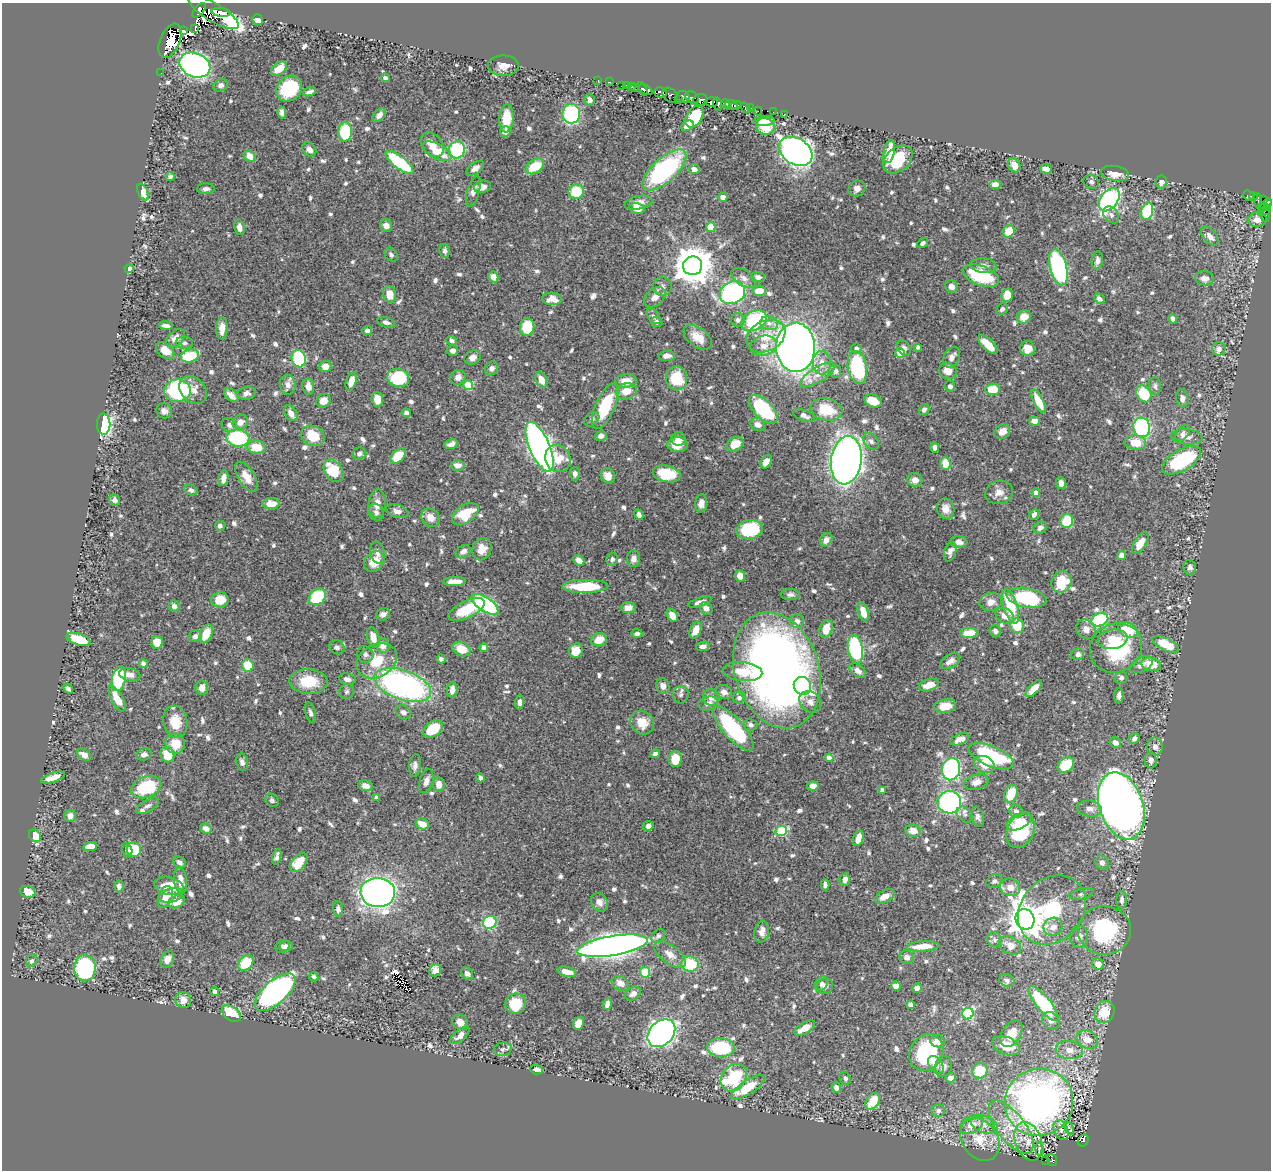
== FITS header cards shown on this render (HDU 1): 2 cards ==
NAXIS1  =                 1269
NAXIS2  =                 1168

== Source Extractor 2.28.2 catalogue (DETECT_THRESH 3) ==
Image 1269 x 1168 px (HDU 1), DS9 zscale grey, 1 PNG px = 1 image px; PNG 1273 x 1172 px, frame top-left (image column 1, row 1168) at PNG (2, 3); each listed source drawn as its Kron ellipse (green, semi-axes under 4 px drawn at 4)
Background 0.638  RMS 0.0094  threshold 0.0283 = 3 sigma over >= 5 px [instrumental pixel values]
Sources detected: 807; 5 with non-positive FLUX_AUTO (blend fragments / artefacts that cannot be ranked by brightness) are neither listed nor drawn; of the other 802, the 500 brightest by FLUX_AUTO listed and drawn (302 fainter detections omitted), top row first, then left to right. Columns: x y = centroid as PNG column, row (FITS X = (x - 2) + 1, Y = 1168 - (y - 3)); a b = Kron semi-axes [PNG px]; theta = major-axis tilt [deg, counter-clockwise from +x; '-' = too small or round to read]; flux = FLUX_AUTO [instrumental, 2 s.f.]
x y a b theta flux
199 10 9 4 49 120
214 12 28 9 -31 130
221 12 9 4 -6 180
258 20 6 5 - 8
195 29 2 2 - 16000
183 31 3 3 - 91
170 41 18 9 67 110
195 65 16 12 -23 240
503 66 15 10 0 5.9
279 69 9 5 40 9.2
161 73 2 2 - 3.8
386 78 4 4 - 2.5
598 80 2 2 - 5.6
609 82 3 2 - 11
221 85 7 6 - 2.1
626 85 3 3 - 10
622 86 3 3 - 8.7
631 86 3 3 - 11
635 88 3 3 - 21
289 89 14 12 44 38
643 89 7 3 -63 200
646 90 7 4 -27 280
310 92 7 3 19 1.9
660 92 6 5 - 220
670 95 8 6 -42 1.9
683 97 7 5 -23 210
692 98 8 5 -35 120
678 99 3 2 - 18
589 100 6 5 - 3.4
700 100 7 6 - 200
712 102 6 5 - 220
718 104 6 3 -73 210
726 104 4 4 - 230
731 105 6 5 - 140
736 105 5 2 - 150
745 108 6 4 -52 80
751 108 2 2 - 5.2
758 111 4 4 - 2.6
282 112 6 4 -76 2.6
773 112 2 2 - 3.1
571 114 10 9 - 66
784 114 2 2 - 4.6
379 115 8 5 48 3.3
694 117 12 7 58 26
506 118 14 7 86 16
764 121 10 5 4 5.7
687 126 6 5 - 4.7
765 126 9 8 - 13
505 131 5 5 - 3.9
345 132 9 7 88 47
432 144 14 10 -50 7.1
309 149 8 6 -47 2.9
457 150 8 8 - 51
437 151 16 7 -26 15
796 151 18 13 -33 460
889 152 11 5 78 15
250 156 6 5 - 7.1
898 159 16 11 40 33
399 162 17 6 -38 56
1014 165 7 5 -59 7
535 166 10 6 34 17
475 168 10 5 35 3.2
694 169 5 5 - 3.4
1046 169 6 4 -20 4.7
664 170 27 12 42 94
1115 173 14 7 -9 8.8
170 177 4 4 - 2.1
1091 182 8 7 - 1.9
1161 182 6 5 - 2.2
995 185 5 4 - 4.7
482 187 8 6 16 5
206 189 9 5 1 2.3
857 189 8 7 - 3.4
473 191 15 6 74 3.6
143 192 9 5 -66 10
576 192 8 7 - 21
1248 196 6 4 -42 45
1254 196 4 3 - 14
723 197 4 4 - 7.5
1109 200 13 8 53 140
1264 200 3 2 - 6.1
1258 201 7 3 -83 47
638 203 14 6 11 5.9
1268 203 5 3 - 13
1263 207 7 4 -5 99
637 208 7 5 -12 7.2
1147 211 9 6 76 45
1264 211 7 3 26 75
1111 215 9 7 -50 2.3
1266 215 7 3 82 24
1257 219 9 7 7 6.1
386 226 6 6 - 3.6
239 227 8 5 -77 4
711 227 4 4 - 17
1009 231 6 5 - 14
1210 236 11 6 -48 4.2
922 243 6 4 35 2
445 251 7 5 -79 2.1
391 255 7 6 - 1.9
1097 260 9 6 84 2.7
693 266 9 9 - 1800
984 266 13 7 -7 3.3
1058 267 18 8 -75 93
129 269 4 4 - 2.5
981 276 19 9 -20 41
493 277 6 5 - 5.1
758 277 7 5 -5 2.1
744 278 13 7 -34 3.3
1204 278 9 7 -4 4.3
951 286 7 5 -57 3.7
662 287 9 9 - 2.7
759 291 6 5 - 10
732 293 13 11 28 100
389 294 8 6 -80 9.9
1007 295 7 6 - 9.9
655 297 12 8 41 4.8
552 299 9 6 -2 6.8
1099 299 6 4 -44 2.2
1002 309 6 5 - 2
654 316 9 5 -50 2.1
1024 317 7 6 - 7.1
1173 319 4 4 - 3
738 320 7 7 - 2.1
754 321 14 9 28 58
386 322 9 5 -16 2
657 322 6 5 - 2
769 323 9 7 -12 3.2
166 326 7 4 -6 2.4
527 327 8 7 - 23
222 328 11 5 87 6.9
367 330 5 4 - 2.3
766 336 20 15 27 16
698 337 16 9 -37 8.8
176 338 11 7 43 6
451 341 5 4 - 1.9
184 343 8 6 -5 2
988 345 12 5 -44 13
764 346 13 10 14 7
796 347 24 19 -89 660
918 347 4 3 - 2.1
856 348 5 5 - 2.1
904 348 8 6 -52 2.8
1027 348 7 7 - 8.3
1219 349 7 6 - 3.2
165 350 10 7 -39 7
452 351 5 5 - 2.8
900 353 5 4 - 20
190 356 9 6 13 27
667 356 8 5 4 3.7
952 357 11 7 66 4.2
299 358 9 7 -74 53
473 358 8 6 27 3.8
822 363 12 9 -89 6.1
325 366 6 5 - 6
857 367 16 9 -80 55
491 368 7 6 - 3
835 371 6 6 - 2.5
948 371 9 7 -23 6.4
818 375 20 7 32 6.6
458 377 8 7 - 4.5
398 378 11 9 -14 40
676 378 12 10 -79 23
541 380 8 5 -69 7.4
351 381 9 5 72 6.5
626 381 11 6 4 8.3
288 385 10 8 -82 3.9
468 385 5 5 - 30
308 386 8 6 -82 5.1
950 386 5 5 - 2.4
1155 386 8 6 -81 1.9
993 389 7 5 2 18
193 390 15 12 -48 6.3
177 391 13 11 -3 71
626 391 10 8 12 8.5
246 393 9 6 8 2.5
1144 394 9 7 -59 25
231 395 8 5 -45 3.6
1182 398 9 6 -84 3.3
377 399 7 6 - 8.5
323 401 7 6 - 7.2
873 401 9 6 -20 12
1038 401 13 5 -63 14
605 406 24 9 66 33
763 409 18 9 -46 58
826 410 16 11 -14 19
924 410 6 5 - 2.2
164 411 8 7 - 3
291 413 8 5 -59 5.2
406 413 4 4 - 2.9
804 416 11 5 -21 2.6
592 419 8 6 41 2
1034 421 5 4 - 7.4
240 422 8 7 - 5.5
104 424 10 6 89 130
758 424 7 6 - 3.7
229 425 8 6 -27 2.9
1142 427 10 8 -83 78
1002 432 8 6 33 6.7
1183 433 9 5 51 2.1
313 436 12 10 -27 16
601 436 6 5 - 2.5
1187 437 16 7 -5 4.4
238 438 11 8 -7 63
678 439 7 7 - 5.8
871 441 9 6 -48 2.4
1135 443 11 7 -5 12
451 444 7 4 18 2.7
735 444 9 6 31 10
677 445 10 7 -1 7.5
256 447 9 7 -9 13
540 447 27 10 -67 410
935 448 5 4 - 2.8
359 454 7 6 - 2.2
398 456 9 6 43 15
558 459 14 12 -60 13
846 460 24 15 82 500
1181 460 22 10 30 51
766 462 7 5 62 5.5
945 464 6 5 - 11
458 465 7 5 -1 4.9
333 471 12 9 -56 22
575 474 7 5 -88 2.2
667 474 14 8 -12 23
608 476 8 7 - 6.2
246 477 17 8 -58 8
223 478 8 5 80 5
915 480 7 6 - 4.8
1061 483 6 5 - 4.1
191 490 7 5 -26 2
999 492 14 11 18 5.9
1036 493 4 4 - 4.9
115 500 6 5 - 2.9
701 503 9 6 82 4.2
271 504 8 5 1 8.7
377 504 14 8 86 6.7
946 509 10 8 -80 5.1
397 511 11 6 -17 3.6
376 512 9 7 -56 2.5
465 514 15 8 33 23
639 515 5 4 - 3.2
1034 515 5 4 - 2.8
430 517 10 8 -44 5.8
1067 521 7 6 - 22
220 526 5 5 - 2
1040 528 7 5 25 2.4
750 529 13 9 11 38
826 540 7 5 56 3.3
959 542 8 6 -6 3.4
1140 543 12 6 58 9.6
482 549 11 9 68 6.6
463 552 8 6 35 3.2
950 552 10 6 70 2.9
378 553 11 7 -79 3.3
1121 555 5 4 - 5.1
612 559 6 5 - 2
634 559 8 6 82 3.3
579 560 6 4 -41 4.9
374 562 11 9 48 11
1190 567 7 6 - 2.4
740 576 5 5 - 8.1
455 582 11 4 1 7.9
1061 582 11 9 61 21
585 586 23 6 1 28
790 594 9 5 -1 2.2
317 597 9 7 42 46
1027 598 20 9 -10 51
220 600 9 7 10 15
700 602 12 4 18 3
991 602 11 9 13 4.7
485 604 15 6 -34 110
174 606 6 5 - 2.5
1010 606 18 7 -72 30
628 608 7 5 2 5
706 608 6 6 - 3.6
467 609 19 8 26 26
863 612 10 5 -72 9.5
383 614 7 6 - 2.9
672 615 7 5 -59 6.9
1004 616 10 7 -32 6.3
1100 620 9 6 23 63
797 621 7 7 - 4.5
1017 626 7 6 - 17
826 629 9 6 72 9.7
1086 629 10 9 - 4.9
696 630 9 5 66 7.9
1128 630 10 7 -24 18
995 631 6 5 - 2.9
969 633 8 5 3 13
206 634 9 6 65 14
637 634 5 4 - 2.1
195 636 7 6 - 3
373 637 11 6 -73 7.2
79 639 13 5 -18 23
1112 639 15 9 9 11
599 640 8 6 21 10
157 642 6 6 - 8.8
1166 644 14 6 -25 21
383 646 7 6 - 4.9
703 646 7 4 9 3.1
337 647 8 6 -21 2
484 647 4 4 - 6
1116 648 27 24 29 52
461 649 9 7 -24 11
855 649 14 7 -79 76
576 651 7 6 - 11
365 654 8 8 - 2.2
1078 654 6 6 - 2.5
441 659 4 4 - 1.9
377 661 21 16 30 20
950 661 11 6 31 3.9
143 663 4 4 - 2.7
1151 664 10 6 -12 11
248 665 6 6 - 18
1142 665 12 7 29 4.1
777 670 59 42 -72 610
858 671 9 6 -40 4.2
743 672 20 9 -5 14
130 675 11 6 -13 3.8
1121 678 6 6 - 1.8
119 679 13 7 77 46
347 679 8 6 -9 3.7
308 681 19 12 -3 19
403 685 29 14 -19 190
929 685 10 6 17 9.6
663 686 8 6 -71 4.1
802 686 9 8 - 13
202 688 7 6 - 5.7
68 689 5 4 - 2.2
1034 689 10 5 46 6.5
452 690 8 5 82 4.3
347 692 8 7 - 1.8
724 692 8 7 - 4
681 695 8 8 - 2.2
1119 695 8 4 88 2.4
711 697 8 8 - 5
739 698 6 6 - 2.2
117 699 14 6 -61 12
520 702 7 4 88 2.7
810 702 12 9 -41 3.9
708 703 10 7 13 3.6
945 706 11 6 9 10
310 712 10 5 -75 2.1
403 712 8 6 -33 2.8
175 722 16 12 -79 14
642 723 12 11 - 11
751 725 7 5 -13 2.2
433 729 11 7 37 22
733 729 28 10 -48 76
1134 738 6 5 - 2.1
960 739 10 5 23 5.4
1115 743 6 5 - 3.8
175 744 10 9 - 13
1155 746 9 8 - 3.1
655 753 5 4 - 2
144 754 8 6 15 2.5
84 755 8 5 -32 5.2
167 755 8 6 -65 15
991 756 24 10 -23 68
829 758 4 4 - 7.3
675 759 8 6 85 14
1151 760 8 6 -85 3.1
242 762 9 6 -79 2.5
984 765 11 8 -28 7.9
1066 765 9 7 42 19
415 766 11 6 85 2.8
951 769 11 9 78 140
53 777 12 4 19 6.1
480 778 4 4 - 2
426 781 12 6 73 3.5
976 782 12 7 17 4.4
439 784 7 5 -84 5.3
365 786 7 5 -11 4.2
813 786 6 4 -6 5.8
146 787 15 10 21 34
882 790 4 4 - 3.1
1011 794 9 6 67 15
376 797 4 4 - 2.3
272 800 7 6 - 1.9
949 802 12 11 - 150
147 806 13 6 31 2.5
1121 806 34 22 -72 750
1089 809 12 8 -6 4.1
1016 811 7 6 - 2.3
965 814 9 6 -45 2.7
70 816 6 5 - 2.9
978 817 10 6 -74 2.2
1019 821 13 7 28 7.8
422 824 7 5 -25 8.8
648 826 5 5 - 2.6
206 828 6 5 - 4.2
781 831 6 5 - 43
913 831 8 6 -10 6.5
1021 831 18 13 66 37
35 836 7 5 -51 15
858 838 8 5 71 8
90 846 7 4 11 8.9
127 850 7 5 -72 2.3
134 850 7 7 - 28
277 857 8 4 75 2.3
179 862 7 5 -36 2.7
299 863 11 6 51 16
1102 863 7 6 - 2.9
181 880 13 6 -82 6.8
845 880 6 5 - 3.4
994 881 8 6 29 2
825 885 5 4 - 1.9
119 886 6 4 86 2.4
169 886 15 8 -13 14
1010 887 10 8 -24 6.7
28 892 8 5 -20 11
378 892 17 14 -4 420
1081 894 12 5 13 1.9
171 895 12 6 14 3.6
885 896 10 6 27 6.4
165 897 11 6 69 7.1
1122 900 9 5 87 2.4
177 902 9 6 25 8.9
599 902 10 8 -57 4.3
338 909 7 5 -89 2.3
1052 910 37 31 48 57
1025 919 10 9 - 1300
490 922 7 6 - 50
1053 927 9 9 - 5.2
1105 930 26 24 -4 67
762 932 11 7 79 4.7
658 936 8 6 43 2
1079 937 11 9 85 4.7
994 940 7 7 - 2
1010 945 11 8 -30 5.9
286 946 6 5 - 2.4
612 946 35 9 9 710
923 946 16 5 4 9.7
282 947 7 6 - 2.4
670 954 18 9 -37 6.8
907 957 7 6 - 3.4
167 959 9 6 61 5
32 961 6 5 - 1.9
246 963 9 6 45 23
690 964 9 7 -11 27
1098 964 6 5 - 6.8
85 968 13 10 -89 77
435 970 6 5 - 3.7
567 972 9 5 -14 6.4
645 972 5 5 - 18
467 973 7 5 -49 3.1
314 977 5 4 - 1.9
1007 980 8 6 -25 2
620 983 9 6 -29 5.5
822 983 7 6 - 2.1
825 986 8 7 - 3.1
896 986 5 5 - 6.1
917 988 5 4 - 2.5
215 991 4 4 - 3.2
275 992 25 11 41 200
633 994 9 6 33 3.4
183 1000 8 7 - 6.2
516 1004 10 10 - 20
607 1004 6 4 74 3.3
1043 1004 22 7 -50 57
910 1005 4 4 - 2.3
1104 1012 11 9 61 16
231 1014 11 6 -38 25
968 1014 6 5 - 65
1051 1021 9 8 - 3.3
460 1022 8 7 - 4.6
578 1023 7 5 62 7.1
805 1028 12 5 31 8.3
661 1033 16 11 45 280
1012 1033 15 9 58 10
460 1035 12 5 40 3.8
1087 1039 11 8 -26 7.2
937 1041 7 6 - 4.4
1006 1046 14 8 -23 14
721 1047 14 9 -3 53
503 1049 9 6 11 2
1069 1050 14 9 -7 6
926 1053 19 16 60 57
936 1065 10 6 -54 3.9
943 1067 10 8 76 3.5
536 1070 6 4 -3 3.7
980 1071 8 7 - 20
734 1078 15 11 51 52
845 1078 7 5 -63 1.9
950 1078 5 4 - 3.8
748 1087 19 7 33 18
836 1088 5 4 - 3.7
873 1101 9 6 56 16
1039 1102 34 33 - 330
938 1111 6 6 - 2.2
971 1125 12 8 27 6.5
984 1125 14 8 -19 5.6
1011 1127 32 14 -52 23
1069 1128 6 3 -63 7.6
1061 1130 10 7 -69 3.2
980 1139 23 17 -54 19
1028 1141 20 13 -70 8.2
1083 1141 6 5 - 52
1039 1149 7 3 -81 4.8
1046 1160 3 2 - 4.4
1052 1160 6 5 - 47
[302 fainter detections neither listed nor drawn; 5 non-positive-flux detections neither listed nor drawn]